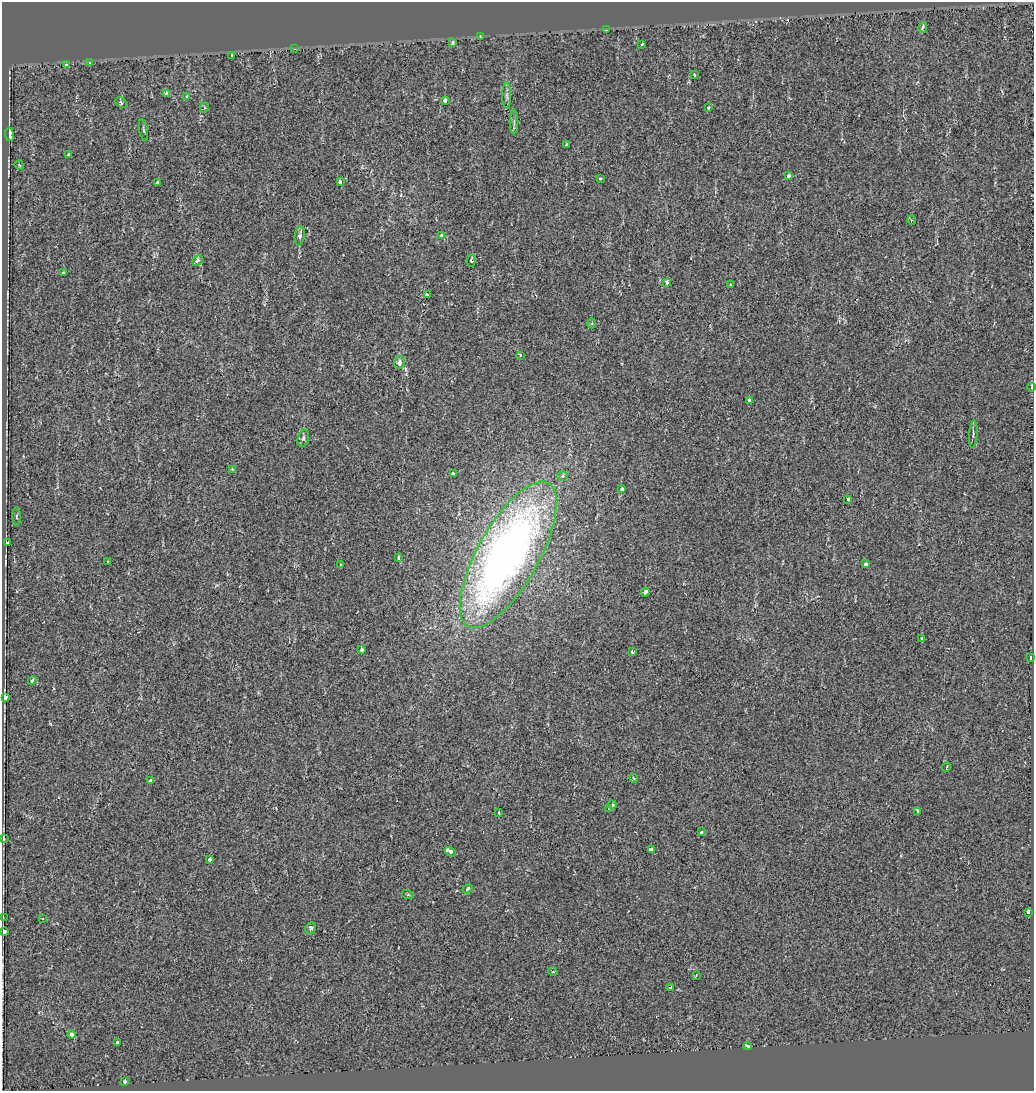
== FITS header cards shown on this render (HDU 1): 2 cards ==
NAXIS1  =                 1032
NAXIS2  =                 1089

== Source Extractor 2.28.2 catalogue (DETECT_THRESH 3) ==
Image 1032 x 1089 px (HDU 1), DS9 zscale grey, 1 PNG px = 1 image px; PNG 1036 x 1093 px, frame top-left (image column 1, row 1089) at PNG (2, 2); each listed source drawn as its Kron ellipse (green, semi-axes under 4 px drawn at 4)
Background -0.00916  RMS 0.0072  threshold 0.0215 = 3 sigma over >= 5 px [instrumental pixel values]
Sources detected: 88; all 88 listed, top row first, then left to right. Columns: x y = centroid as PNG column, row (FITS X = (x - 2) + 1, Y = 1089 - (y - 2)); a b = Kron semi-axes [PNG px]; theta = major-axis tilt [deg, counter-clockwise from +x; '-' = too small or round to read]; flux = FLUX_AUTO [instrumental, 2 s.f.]
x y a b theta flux
923 27 5 4 - 1.8
606 30 3 2 - 1.9
480 37 3 2 - 2.9
453 43 3 3 - 1.5
642 44 3 3 - 1.4
295 49 3 2 - 0.36
231 55 3 3 - 3.7
90 62 3 3 - 40
67 64 4 3 - 2.6
694 75 3 3 - 1.7
167 94 3 3 - 2.1
507 96 13 4 -89 1.6
187 97 3 3 - 2
445 100 4 4 - 5
121 103 6 5 - 0.92
204 107 5 3 - 0.61
708 108 3 3 - 0.59
514 122 12 2 90 1
143 130 11 3 -79 0.74
9 134 7 3 -83 150
566 145 3 3 - 0.87
68 154 4 3 - 0.52
19 165 5 3 - 0.44
788 176 3 3 - 3.2
600 178 3 3 - 2.6
157 182 4 3 - 0.86
340 182 4 3 - 1.6
911 220 5 3 - 0.44
441 235 3 3 - 2.7
300 236 9 5 82 2
197 260 6 4 42 1.8
471 260 6 4 86 1.1
64 273 4 3 - 1.8
667 282 3 3 - 4.4
730 285 4 4 - 0.46
427 295 4 3 - 8.6
592 323 5 3 - 0.48
520 355 3 3 - 1.7
399 363 6 5 - 2.5
1032 387 4 3 - 0.78
749 400 4 3 - 1.6
973 434 13 4 86 1.2
303 438 9 5 74 1.3
232 469 4 4 - 0.63
453 474 3 3 - 2.1
562 476 5 4 - 1.1
622 489 4 3 - 1.3
848 499 3 3 - 1.9
17 517 9 3 90 0.7
7 543 4 3 - 4.5
508 555 82 30 61 360
398 558 4 3 - 0.97
107 562 3 3 - 0.85
341 564 3 3 - 0.58
866 564 3 3 - 4.4
645 592 5 3 - 10
922 638 4 3 - 0.95
362 649 3 3 - 3.2
632 652 3 3 - 0.78
1031 658 3 3 - 1
32 680 4 4 - 1.2
5 697 4 4 - 8.8
946 767 5 3 - 0.38
634 778 4 3 - 0.81
150 781 4 3 - 2.3
612 805 4 3 - 4.2
609 808 3 3 - 6.3
918 811 4 3 - 2.8
499 813 3 2 - 0.62
702 832 4 3 - 1.1
3 839 4 3 - 6
651 849 4 3 - 4.8
450 852 6 3 -30 8.3
210 859 3 3 - 4
468 889 5 4 - 1.4
408 895 6 4 -19 0.51
1028 912 4 3 - 7.3
3 918 3 2 - 0.36
43 919 2 2 - 0.32
311 928 6 5 - 1.3
4 931 3 3 - 8.2
553 972 5 3 - 0.36
696 975 3 2 - 0.42
670 987 3 3 - 1.6
71 1035 4 3 - 3.8
117 1043 3 3 - 1.2
747 1046 4 3 - 16
125 1081 3 3 - 6.2
At the frame edge (FLAGS 8, measured only in part): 4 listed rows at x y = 1032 387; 3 839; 3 918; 4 931